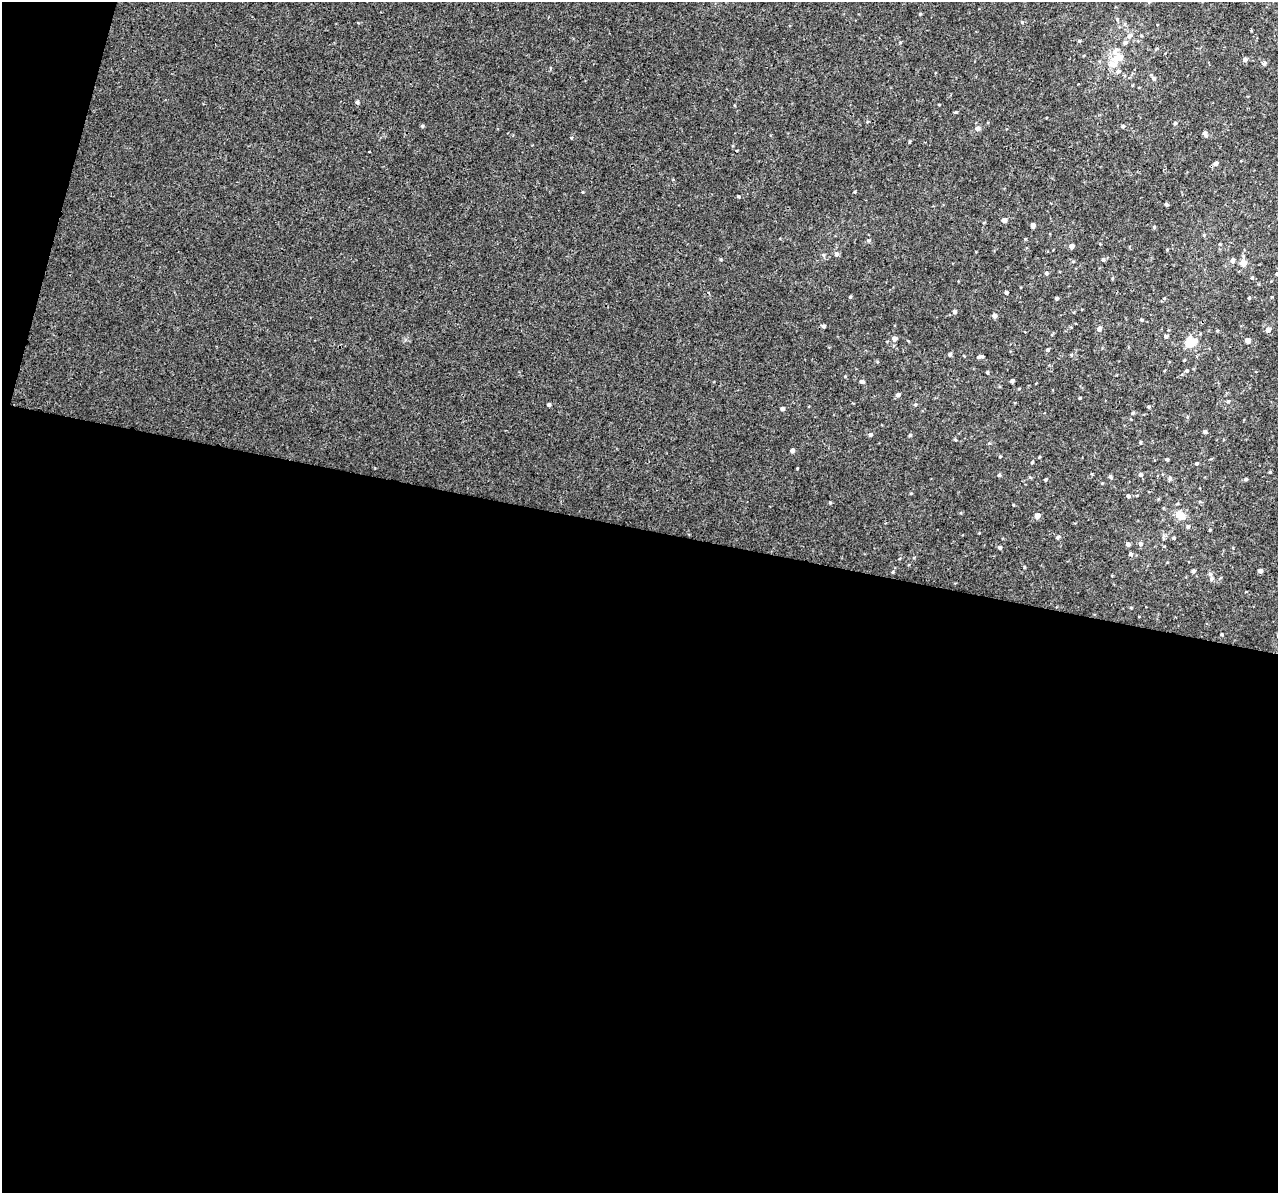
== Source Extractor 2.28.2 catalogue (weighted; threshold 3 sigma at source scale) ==
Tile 13 of 4 x 4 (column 1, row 4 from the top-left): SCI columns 40-1315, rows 376-1566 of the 5158 x 5405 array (HDU 1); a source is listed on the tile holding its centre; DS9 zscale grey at full resolution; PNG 1280 x 1195 px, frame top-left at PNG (2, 2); no overlay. Shown black and unused: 57% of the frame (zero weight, under 3 of 4 exposures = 4% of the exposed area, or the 3 px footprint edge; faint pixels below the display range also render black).
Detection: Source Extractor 2.28.2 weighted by HDU 2 'WHT'; one run over the whole footprint, this tile lists its part. Background 0.00189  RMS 0.0026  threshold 0.0118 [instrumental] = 3 sigma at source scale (4.5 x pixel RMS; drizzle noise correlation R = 1.50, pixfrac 1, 0.0396/0.0396 arcsec/px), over >= 5 px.
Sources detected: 112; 5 inside a brighter listed object's ellipse — not listed separately; the other 107 listed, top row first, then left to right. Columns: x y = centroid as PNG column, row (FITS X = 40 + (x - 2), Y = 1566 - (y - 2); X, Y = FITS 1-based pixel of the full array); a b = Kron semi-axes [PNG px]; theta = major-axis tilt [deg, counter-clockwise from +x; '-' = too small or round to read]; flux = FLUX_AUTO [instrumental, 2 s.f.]
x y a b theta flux
920 14 4 4 - 0.24
1117 19 5 4 - 0.32
1022 22 5 4 - 0.29
1130 36 9 6 39 1
1079 41 5 3 - 0.26
1118 58 16 11 23 3.4
1245 60 5 4 - 0.81
1264 64 5 4 - 0.65
1118 71 7 6 - 0.79
1154 78 6 5 - 0.56
357 102 5 4 - 0.46
939 105 4 3 - 0.18
955 112 5 3 - 0.25
1175 123 4 4 - 0.38
422 126 5 4 - 0.34
1123 126 5 4 - 0.4
978 128 7 6 - 0.83
1205 133 7 5 -64 0.76
909 142 5 3 - 0.22
1215 164 5 4 - 0.91
582 192 4 3 - 0.22
739 196 4 3 - 0.28
1166 204 4 4 - 0.38
1004 220 4 4 - 1.5
1033 225 5 4 - 1.1
1154 227 4 4 - 0.29
1204 235 5 4 - 0.25
868 240 6 4 0 0.35
1100 244 3 3 - 0.16
1072 246 4 4 - 1.5
1167 249 4 3 - 0.2
836 254 6 5 - 0.73
823 255 5 5 - 0.4
721 259 5 4 - 0.28
1103 259 5 5 - 0.62
1232 260 5 5 - 0.87
1073 261 5 3 - 0.24
1243 263 5 5 - 3.2
1046 273 4 4 - 0.45
1277 274 4 3 - 0.34
1252 278 5 4 - 0.4
1006 292 4 4 - 0.5
850 297 4 4 - 0.31
1057 298 4 4 - 0.49
1164 298 4 4 - 0.24
1249 298 4 4 - 0.32
954 311 5 4 - 0.61
995 316 5 4 - 0.92
1142 320 4 4 - 0.28
824 326 5 4 - 0.48
1099 329 6 5 - 0.79
1268 330 5 5 - 1.4
1166 336 5 4 - 0.65
894 338 5 5 - 0.91
1248 341 4 4 - 1.8
1191 342 13 11 21 4.5
1047 350 4 4 - 0.44
950 354 5 4 - 0.53
964 356 4 3 - 0.19
982 357 5 4 - 0.42
1187 371 5 4 - 0.42
987 373 5 4 - 0.31
845 376 4 3 - 0.21
862 381 5 4 - 0.67
1012 381 4 3 - 0.58
898 395 5 4 - 0.86
1080 398 3 2 - 0.26
1228 401 6 4 2 0.32
549 405 4 3 - 0.56
915 405 5 4 - 0.32
1149 407 5 3 - 0.26
782 409 4 4 - 0.81
1133 413 5 4 - 0.34
1205 432 4 4 - 0.65
870 435 5 4 - 0.58
910 435 4 4 - 0.31
1140 442 3 3 - 0.3
792 450 4 4 - 0.91
1000 456 4 3 - 0.22
1167 459 4 3 - 0.39
1032 462 5 3 - 0.24
1197 463 4 4 - 0.37
797 468 3 2 - 0.19
1270 472 3 3 - 0.23
999 475 5 4 - 0.43
1140 475 5 5 - 0.63
1110 476 5 4 - 0.42
1170 478 6 4 72 0.36
1045 479 3 3 - 0.32
1246 479 4 3 - 0.42
1102 483 3 3 - 0.19
1128 496 5 4 - 0.6
830 503 4 4 - 0.26
1180 515 16 11 -35 2.5
1037 516 5 4 - 1.9
1210 530 3 3 - 0.24
1058 537 5 5 - 0.43
1174 538 4 3 - 0.31
1128 544 5 4 - 0.68
1140 544 5 5 - 0.71
1000 547 4 4 - 0.58
1131 554 5 5 - 0.56
1193 571 4 4 - 0.6
1260 571 4 4 - 0.9
893 572 5 3 - 0.22
1211 579 7 6 - 0.66
1222 634 3 3 - 0.31
Isophote crosses this tile's border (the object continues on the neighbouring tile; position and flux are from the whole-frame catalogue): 1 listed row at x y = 1277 274
Unlisted compact peaks at least as high as the median listed source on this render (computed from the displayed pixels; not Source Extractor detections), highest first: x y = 1013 505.